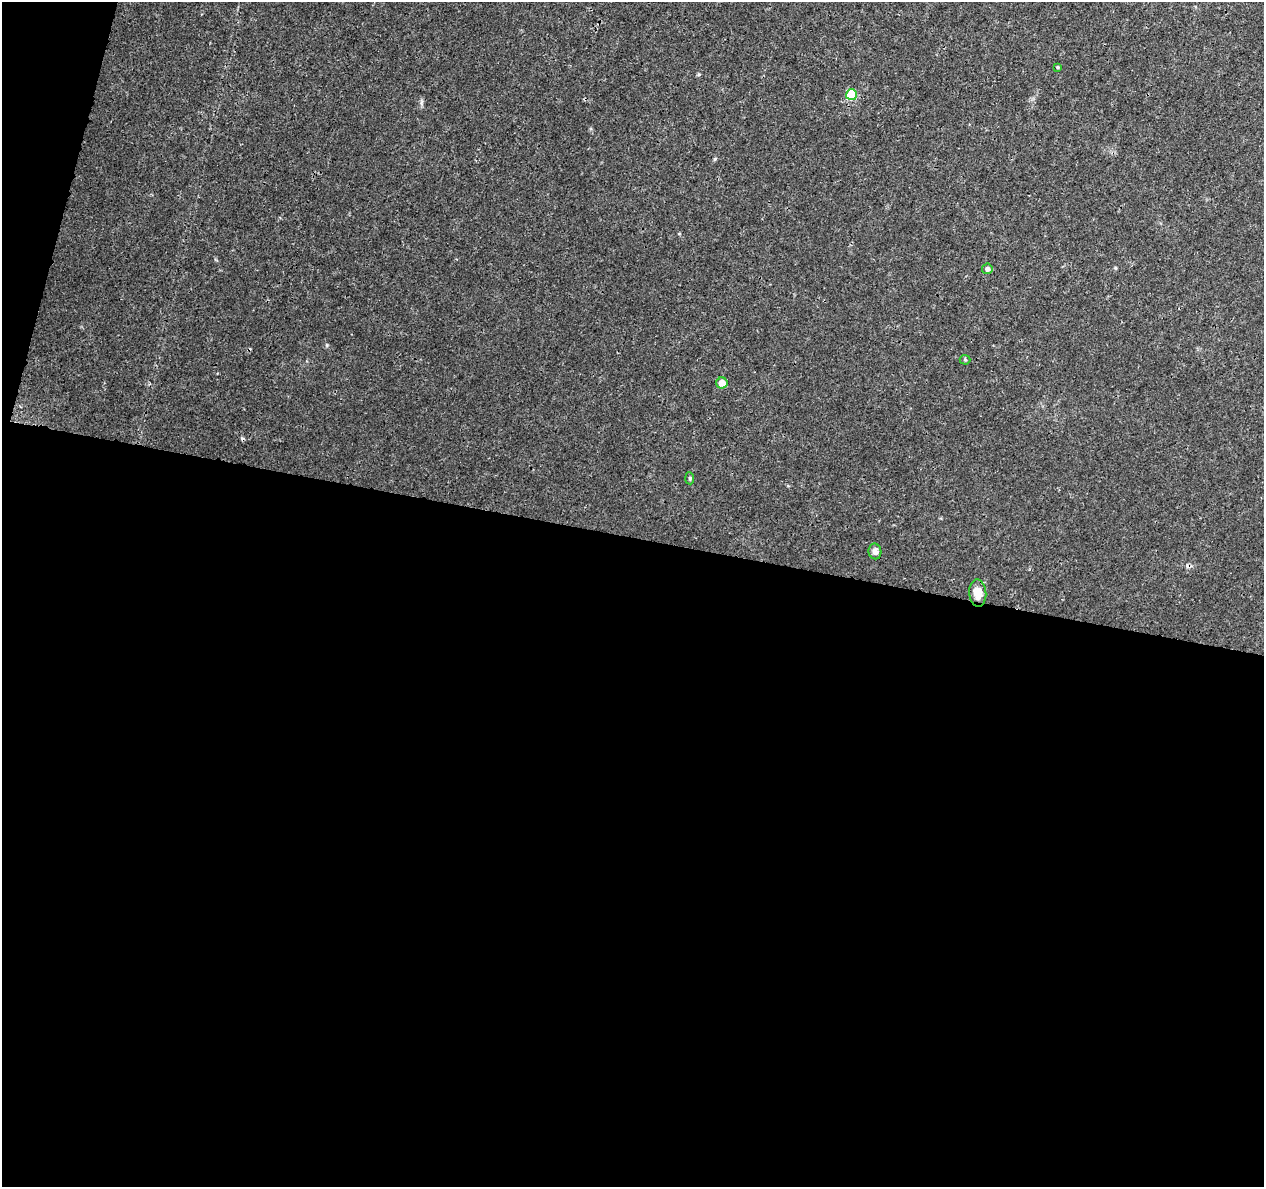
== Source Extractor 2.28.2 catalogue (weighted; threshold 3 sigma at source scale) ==
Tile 13 of 4 x 4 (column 1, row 4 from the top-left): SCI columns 2-1263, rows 226-1410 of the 5060 x 5251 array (HDU 1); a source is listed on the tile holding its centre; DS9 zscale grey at full resolution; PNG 1266 x 1189 px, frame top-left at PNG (2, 2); each listed source drawn as its Kron ellipse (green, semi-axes under 4 px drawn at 4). Shown black and unused: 57% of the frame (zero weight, under 3 of 4 exposures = <1% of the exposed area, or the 3 px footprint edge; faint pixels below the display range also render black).
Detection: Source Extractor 2.28.2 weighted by HDU 2 'WHT'; one run over the whole footprint, this tile lists its part. Background 0.00727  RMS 0.0015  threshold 0.00661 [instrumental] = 3 sigma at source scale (4.5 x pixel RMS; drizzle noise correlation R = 1.50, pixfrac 1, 0.0396/0.0396 arcsec/px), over >= 5 px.
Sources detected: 11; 3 cosmic-ray / hot-pixel residue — neither listed nor drawn; the other 8 listed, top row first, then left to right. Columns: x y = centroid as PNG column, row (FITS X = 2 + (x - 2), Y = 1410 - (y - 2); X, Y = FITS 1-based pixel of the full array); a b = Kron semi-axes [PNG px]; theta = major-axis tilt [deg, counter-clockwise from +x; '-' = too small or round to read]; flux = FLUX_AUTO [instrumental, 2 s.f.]
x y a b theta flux
1058 67 3 3 - 0.15
851 95 5 5 - 8
987 269 5 5 - 0.52
965 360 5 5 - 0.19
722 383 5 5 - 1.4
690 478 6 4 -84 0.2
875 551 8 6 -77 0.63
978 593 13 8 -86 2.1